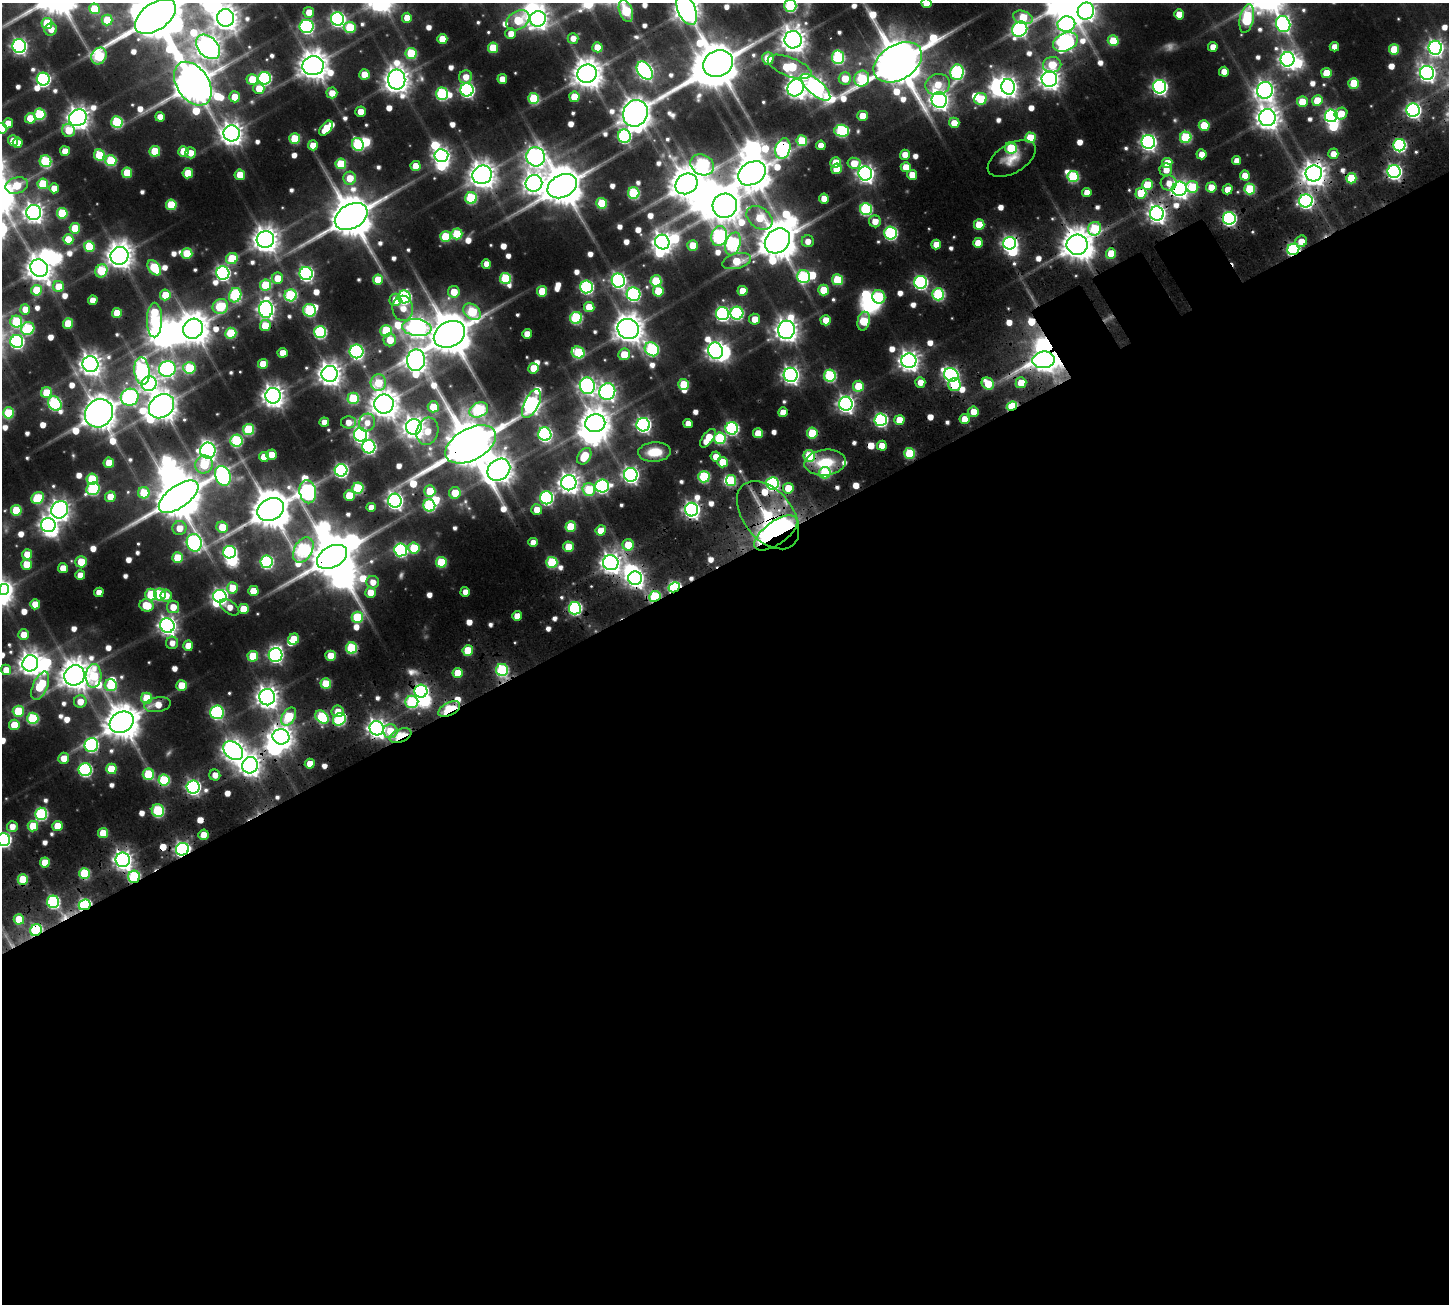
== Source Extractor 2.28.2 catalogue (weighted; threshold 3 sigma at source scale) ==
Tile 15 of 4 x 4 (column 3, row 4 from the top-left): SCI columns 3092-4538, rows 423-1724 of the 6183 x 6180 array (HDU 1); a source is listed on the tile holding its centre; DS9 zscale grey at full resolution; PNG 1451 x 1306 px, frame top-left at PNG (2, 3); each listed source drawn as its Kron ellipse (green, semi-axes under 4 px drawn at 4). Shown black and unused: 58% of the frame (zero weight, under 3 of 5 exposures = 13% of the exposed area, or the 3 px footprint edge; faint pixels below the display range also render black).
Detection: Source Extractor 2.28.2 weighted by HDU 2 'WHT'; one run over the whole footprint, this tile lists its part. Background 0.0695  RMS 0.009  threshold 0.0406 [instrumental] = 3 sigma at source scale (4.5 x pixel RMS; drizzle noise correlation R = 1.50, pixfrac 1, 0.05/0.05 arcsec/px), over >= 5 px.
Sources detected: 763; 6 too faint to see at this stretch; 48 inside a brighter object's white glare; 11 cosmic-ray / hot-pixel residue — neither listed nor drawn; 6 inside a brighter listed object's ellipse — not listed separately; of the other 692, all 500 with FLUX_AUTO >= 8.06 (the completeness limit of this list) listed and drawn (192 fainter detections not listed), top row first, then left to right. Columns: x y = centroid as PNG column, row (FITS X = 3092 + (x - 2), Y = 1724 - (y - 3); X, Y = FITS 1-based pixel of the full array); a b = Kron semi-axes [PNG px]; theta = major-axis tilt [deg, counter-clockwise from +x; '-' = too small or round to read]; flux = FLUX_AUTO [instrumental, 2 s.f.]
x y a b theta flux
927 3 5 5 - 17
790 6 6 6 - 97
94 9 5 5 - 31
687 9 16 8 -67 970
626 11 11 6 -71 62
1086 11 9 8 - 390
309 12 5 5 - 12
1179 14 5 5 - 15
155 16 23 13 36 4800
1023 17 10 6 -17 30
226 18 9 8 - 860
407 18 5 5 - 13
1247 18 14 6 78 74
338 19 7 6 - 200
538 19 8 7 - 470
107 20 5 5 - 25
518 20 12 9 33 34
47 23 5 5 - 33
1066 24 9 7 12 230
1283 24 8 7 - 210
307 26 7 6 - 170
350 27 6 5 - 38
51 29 6 6 - 9
1020 29 8 7 - 190
511 34 5 5 - 9.2
573 38 5 5 - 8.3
442 39 5 5 - 18
793 40 9 8 - 890
1113 41 5 5 - 33
1065 42 13 9 24 290
19 46 7 6 - 250
208 47 14 9 -48 850
597 47 5 5 - 17
1213 47 5 4 - 9
1334 47 5 4 - 8.1
493 48 5 5 - 31
1435 48 7 7 - 280
1394 49 5 5 - 30
411 53 5 5 - 47
99 56 9 7 58 75
838 57 7 6 - 88
768 58 6 5 - 23
1288 59 7 7 - 360
898 62 26 17 32 5000
718 64 15 13 27 2800
1052 65 9 7 8 26
313 66 10 9 - 1300
790 67 23 9 -21 68
645 71 10 6 -54 290
957 72 8 6 76 130
1224 72 5 5 - 10
1326 73 5 5 - 23
1427 73 7 7 - 340
364 74 5 5 - 18
587 74 10 9 - 1300
466 77 7 6 - 11
265 78 6 6 - 120
845 78 6 6 - 19
862 78 8 7 - 59
43 79 6 6 - 170
252 79 6 5 - 21
502 79 5 5 - 12
1049 79 8 7 - 600
397 80 10 8 -82 930
1354 83 5 5 - 32
193 84 24 16 -56 2800
938 84 12 10 17 20
815 87 18 7 -40 470
1008 87 8 7 - 380
1160 87 7 6 - 240
796 88 9 8 - 540
259 89 5 5 - 17
467 90 6 6 - 210
1265 90 8 8 - 470
332 93 5 5 - 11
442 94 6 6 - 92
235 97 5 5 - 16
574 97 5 5 - 24
534 98 5 5 - 47
980 99 6 6 - 32
939 100 8 7 - 500
1317 100 5 5 - 22
1302 102 5 5 - 20
1413 110 6 6 - 240
361 112 5 5 - 10
635 113 14 12 62 1300
40 114 5 5 - 62
1341 114 6 5 - 14
862 116 5 5 - 15
1331 116 6 6 - 190
160 117 5 5 - 9.6
30 118 5 5 - 22
78 118 9 8 - 740
1267 118 8 8 - 730
117 122 6 5 - 67
8 123 5 5 - 11
954 123 5 5 - 14
1204 125 5 5 - 29
2 128 5 5 - 25
326 128 9 5 51 20
69 130 6 6 - 21
842 131 7 6 - 93
232 133 8 8 - 730
624 136 6 6 - 140
1186 137 6 5 - 62
1030 138 5 5 - 34
295 139 5 5 - 41
13 141 5 5 - 14
802 141 5 5 - 37
1148 142 7 6 - 280
18 143 5 5 - 9.5
358 144 6 6 - 80
313 145 5 5 - 13
821 145 5 4 - 10
1399 145 6 6 - 130
1011 148 6 6 - 38
783 149 10 7 71 200
65 151 5 5 - 12
155 151 5 5 - 32
183 151 5 5 - 22
191 153 5 5 - 11
1202 154 5 5 - 12
1333 154 5 5 - 9.9
99 155 6 5 - 42
905 155 5 5 - 11
441 156 7 6 - 330
536 157 10 9 - 450
1012 158 26 14 30 16
45 161 6 5 - 65
111 161 5 5 - 52
1237 161 4 4 - 8.4
836 162 5 5 - 21
854 163 6 5 - 17
1167 163 5 5 - 20
341 164 5 5 - 41
702 165 12 10 -28 110
416 166 5 5 - 17
906 167 5 5 - 15
836 169 5 5 - 23
1166 170 6 6 - 9.4
1394 171 6 6 - 230
127 173 5 5 - 30
188 173 5 5 - 22
752 173 15 11 29 1800
865 173 7 7 - 380
1314 173 8 8 - 880
240 175 5 5 - 19
482 175 10 9 - 1000
912 175 5 5 - 13
1245 176 5 5 - 15
1073 177 6 5 - 69
350 178 6 6 - 18
1351 178 5 5 - 33
534 183 8 8 - 600
1169 183 8 7 - 9.4
43 184 5 5 - 36
687 184 12 10 32 1800
17 185 11 8 17 27
1147 185 5 5 - 31
562 186 16 11 28 2900
1192 187 6 6 - 29
1211 187 5 5 - 16
54 188 5 5 - 12
1179 189 7 7 - 390
1228 189 5 5 - 12
1250 189 5 5 - 48
1087 192 5 4 - 9.8
634 193 6 5 - 71
1141 193 5 5 - 35
471 198 6 6 - 65
824 198 5 5 - 12
1306 201 7 6 - 200
602 203 5 5 - 39
171 205 5 5 - 39
725 206 12 12 - 1300
866 209 6 6 - 98
34 212 7 7 - 490
62 213 5 5 - 45
1157 214 7 7 - 420
351 216 17 12 30 3400
759 218 14 10 -35 30
1229 218 6 6 - 180
875 221 6 6 - 11
979 225 5 5 - 26
75 228 5 5 - 28
1095 229 7 6 - 51
891 233 6 6 - 130
457 234 5 5 - 43
719 236 10 8 78 140
446 237 5 5 - 41
68 239 5 5 - 19
265 239 9 8 - 970
777 241 14 11 43 2400
808 241 6 6 - 8.6
1301 241 6 5 - 11
662 242 7 7 - 470
978 243 5 5 - 15
1010 243 6 6 - 250
733 244 12 7 72 130
693 245 5 5 - 23
936 245 5 5 - 13
1077 245 10 10 - 1500
89 246 5 5 - 35
1293 249 6 5 - 130
187 253 5 5 - 33
1111 253 5 5 - 22
119 256 9 9 - 960
232 259 6 5 - 34
737 261 15 7 14 26
486 264 5 4 - 9.2
39 268 9 8 - 970
154 268 8 5 -51 50
101 271 7 5 59 43
223 273 7 6 - 200
306 274 6 6 - 190
804 276 6 6 - 87
278 278 5 5 - 18
505 278 5 5 - 61
378 280 5 5 - 23
837 280 5 5 - 46
618 281 7 6 - 220
656 281 5 5 - 43
921 282 6 6 - 160
266 285 5 5 - 43
58 287 5 5 - 19
586 287 6 6 - 140
36 290 5 5 - 30
824 290 5 5 - 28
542 291 5 5 - 26
658 291 5 5 - 27
742 291 5 5 - 15
454 292 6 5 - 18
633 294 7 6 - 150
938 294 6 6 - 91
165 295 5 5 - 24
235 295 7 6 - 84
291 295 6 6 - 83
404 297 6 6 - 120
879 297 7 6 - 52
93 300 5 4 - 10
395 300 6 6 - 15
220 306 8 7 - 43
589 307 5 5 - 20
403 308 12 10 -83 13
25 309 5 5 - 13
266 309 8 7 - 380
309 310 6 6 - 61
472 312 9 7 -40 56
117 313 5 5 - 23
737 313 6 6 - 120
722 314 6 6 - 180
576 318 6 6 - 83
755 319 5 5 - 12
154 320 17 7 90 84
826 320 5 5 - 16
16 321 6 6 - 52
864 321 9 6 77 43
68 323 5 5 - 28
265 325 5 5 - 23
417 328 14 8 -7 520
28 329 7 6 - 64
193 329 10 9 - 1500
628 329 11 10 - 1300
786 330 9 8 - 720
386 331 5 5 - 44
320 332 6 6 - 110
231 333 5 5 - 44
449 334 16 12 28 3300
527 334 5 5 - 12
390 340 6 6 - 16
17 341 6 6 - 160
652 349 7 6 - 110
357 351 7 7 - 170
715 351 8 7 - 440
578 352 6 5 - 54
282 353 5 5 - 11
624 354 6 5 - 20
416 360 11 9 89 650
1044 360 11 8 7 690
909 361 7 7 - 540
90 364 8 8 - 670
263 364 5 5 - 19
189 368 6 5 - 52
533 368 5 5 - 21
167 369 8 7 - 260
142 371 14 7 -84 170
330 374 8 8 - 750
791 375 7 7 - 370
951 375 7 6 - 240
830 376 6 6 - 86
920 382 5 5 - 9.3
378 383 8 7 - 28
988 383 6 5 - 25
1021 383 5 5 - 20
149 384 8 7 - 270
684 384 5 5 - 36
954 384 6 6 - 37
587 386 8 7 - 310
858 386 5 5 - 25
607 392 8 7 - 360
47 393 5 5 - 26
273 396 8 8 - 670
130 397 9 8 - 190
353 398 6 6 - 43
55 404 8 6 -55 120
384 404 10 9 - 1100
531 404 16 7 64 340
846 404 7 7 - 330
161 406 14 11 39 1300
1012 406 5 4 - 58
433 407 5 5 - 24
479 410 10 7 27 95
783 412 5 5 - 14
973 412 5 5 - 14
8 413 5 5 - 40
99 413 15 13 49 1700
965 419 5 5 - 17
881 420 6 6 - 150
899 420 5 5 - 20
324 422 5 4 - 11
349 422 8 6 0 9.5
367 422 9 8 - 8.8
595 423 10 9 - 1300
688 423 5 4 - 9.2
643 425 7 6 - 240
414 427 8 8 - 620
732 428 6 6 - 130
249 430 5 5 - 60
427 431 14 11 73 16
758 433 5 5 - 19
812 433 5 5 - 36
545 434 7 6 - 160
360 435 7 6 - 270
708 438 11 5 54 23
720 438 6 6 - 67
236 441 6 6 - 79
471 444 27 15 29 5300
882 446 5 5 - 14
369 447 6 6 - 130
208 451 8 7 - 310
654 452 16 9 3 23
910 453 5 5 - 49
271 455 5 5 - 15
584 456 9 6 56 30
809 456 6 5 - 44
264 457 5 5 - 13
716 457 5 5 - 11
722 462 5 5 - 21
109 463 5 5 - 20
825 463 21 13 7 36
204 464 9 8 - 43
341 470 6 6 - 170
499 470 12 10 41 980
825 473 5 5 - 53
631 475 7 6 - 290
223 476 10 7 -69 220
704 477 5 5 - 65
92 479 5 5 - 43
731 481 5 5 - 43
569 483 7 7 - 580
772 483 6 6 - 130
602 486 7 6 - 170
358 488 5 5 - 58
788 488 5 5 - 23
93 489 7 6 - 84
589 490 6 6 - 35
430 491 6 5 - 26
308 492 11 8 -79 260
144 493 5 5 - 34
455 493 6 6 - 19
349 495 5 5 - 23
110 497 5 5 - 16
179 497 23 11 36 4200
38 498 7 5 40 45
546 498 6 6 - 150
395 501 7 6 - 330
429 505 6 6 - 84
371 507 5 4 - 8.1
271 509 14 11 28 2600
16 510 5 5 - 37
60 510 9 8 - 530
537 510 5 5 - 13
692 510 7 6 - 300
768 515 39 24 -51 160
48 525 7 7 - 340
222 527 6 5 - 20
571 527 5 5 - 35
179 528 7 7 - 13
601 530 5 5 - 15
776 533 25 11 36 260
533 542 5 4 - 8.3
194 543 9 7 -77 230
628 545 6 5 - 23
568 547 5 5 - 24
414 548 5 5 - 40
303 550 13 9 60 120
401 550 6 6 - 150
230 552 6 6 - 140
27 554 5 5 - 16
332 557 16 10 29 3300
177 558 5 5 - 29
81 562 6 5 - 22
267 562 6 6 - 120
441 562 5 5 - 41
552 562 5 5 - 53
611 563 8 7 - 570
27 564 5 5 - 22
63 568 5 5 - 13
80 575 5 5 - 11
635 578 7 7 - 360
373 582 6 6 - 8.6
674 587 6 5 - 140
233 588 5 5 - 20
4 589 5 5 - 150
253 591 5 5 - 19
99 592 5 4 - 9.9
370 592 5 5 - 12
465 592 5 4 - 8.9
151 595 6 5 - 39
160 595 6 6 - 59
166 596 6 5 - 9.6
220 596 6 6 - 240
655 596 6 5 - 65
35 604 5 5 - 16
146 605 7 6 - 25
173 607 6 6 - 14
229 607 11 6 -36 8.9
575 608 6 6 - 130
243 609 5 5 - 20
517 616 5 4 - 10
357 617 5 5 - 48
167 625 7 7 - 410
24 635 5 5 - 13
294 639 6 5 - 25
172 643 6 6 - 8.1
188 646 5 5 - 15
351 648 5 5 - 65
468 650 5 5 - 33
276 655 7 7 - 210
253 656 5 5 - 32
330 656 5 5 - 18
30 663 8 7 - 750
6 670 5 5 - 13
502 670 6 6 - 84
458 673 5 5 - 19
75 675 10 9 - 1300
94 676 12 8 87 45
326 684 5 5 - 39
111 685 6 6 - 41
181 685 5 5 - 22
40 686 15 7 66 48
421 691 6 6 - 200
267 697 8 8 - 690
147 698 5 5 - 35
80 702 6 6 - 13
412 702 6 6 - 70
157 705 13 7 9 14
449 709 12 6 27 51
18 711 5 5 - 36
338 711 6 6 - 11
217 712 7 6 - 130
289 717 10 6 58 46
322 717 8 5 -45 60
33 718 6 5 - 61
339 719 7 6 - 95
122 722 12 10 29 2000
14 725 5 5 - 21
377 728 7 7 - 480
390 731 7 7 - 21
400 736 11 6 23 37
281 737 8 7 - 710
91 745 7 7 - 150
233 751 11 8 -40 660
64 758 5 5 - 12
310 764 5 5 - 14
250 765 8 7 - 670
111 769 5 5 - 30
85 770 6 6 - 140
148 774 6 5 - 49
215 775 5 5 - 8.7
164 780 5 5 - 62
193 787 6 6 - 210
158 810 6 6 - 59
41 814 6 6 - 110
12 826 5 5 - 8.8
33 826 5 5 - 24
57 826 5 5 - 21
103 833 5 5 - 22
203 835 5 5 - 11
4 840 6 6 - 190
182 849 6 6 - 260
123 860 7 7 - 480
45 862 5 5 - 20
84 873 5 5 - 47
134 877 6 6 - 83
23 879 5 5 - 35
53 902 6 6 - 110
85 905 6 5 - 130
19 919 5 5 - 25
36 930 6 5 - 98
Overlapping masked pixels (flux is a lower limit): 44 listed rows (the first 20) at x y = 898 62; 783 149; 1314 173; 1351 178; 1179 189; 1141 193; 1306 201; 1157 214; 1229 218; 1010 243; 1077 245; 1293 249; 1044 360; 951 375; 954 384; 1012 406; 471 444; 910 453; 772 483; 692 510
Isophote crosses this tile's border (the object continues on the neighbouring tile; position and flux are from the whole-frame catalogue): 10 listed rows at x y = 927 3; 790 6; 687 9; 626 11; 1086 11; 155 16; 226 18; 1247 18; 2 128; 4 840